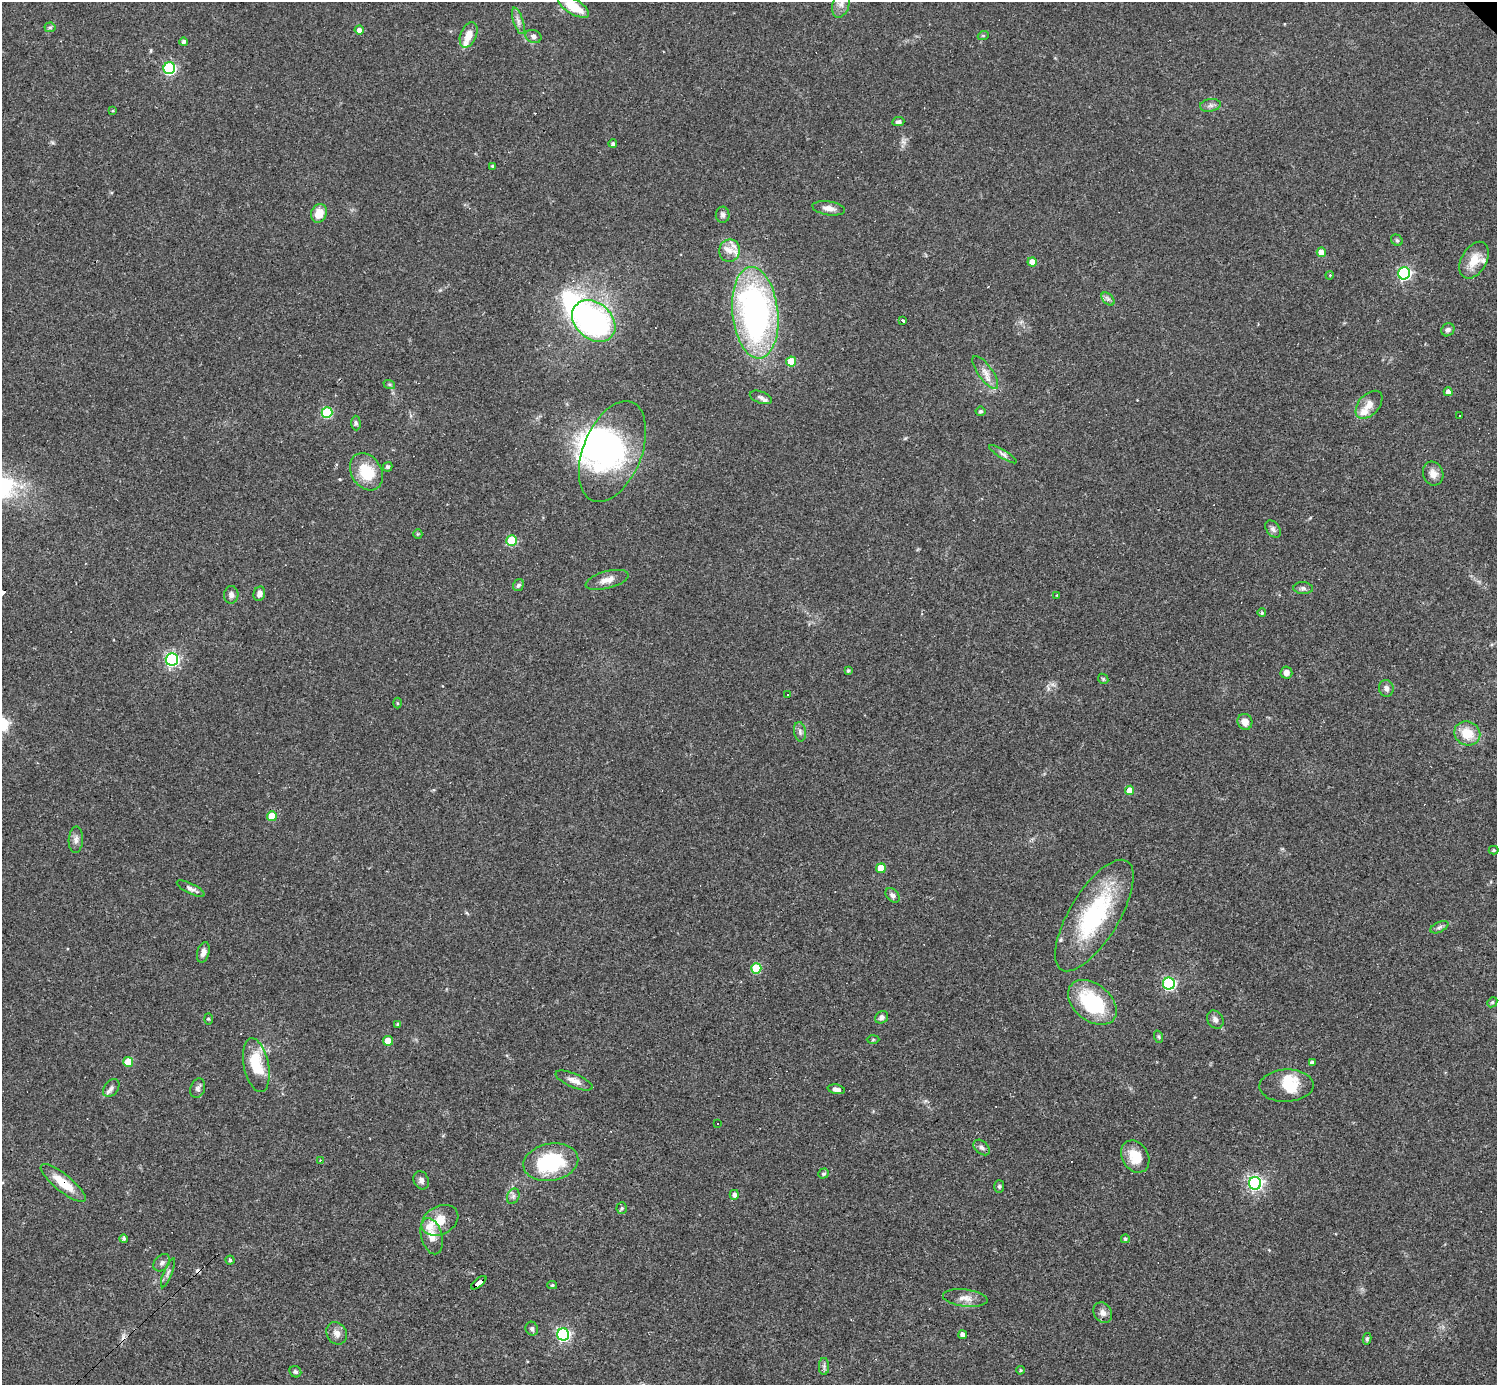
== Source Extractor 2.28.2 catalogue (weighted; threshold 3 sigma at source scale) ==
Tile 7 of 4 x 4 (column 3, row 2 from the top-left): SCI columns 2989-4483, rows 3060-4442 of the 5977 x 5977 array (HDU 1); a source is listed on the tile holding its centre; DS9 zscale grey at full resolution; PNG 1499 x 1387 px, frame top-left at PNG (2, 2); each listed source drawn as its Kron ellipse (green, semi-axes under 4 px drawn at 4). Shown black and unused: <1% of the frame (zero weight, under 3 of 4 exposures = <1% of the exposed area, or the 3 px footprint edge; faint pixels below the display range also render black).
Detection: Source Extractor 2.28.2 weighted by HDU 2 'WHT'; one run over the whole footprint, this tile lists its part. Background 0.0358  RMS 0.0044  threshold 0.0196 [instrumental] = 3 sigma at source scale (4.5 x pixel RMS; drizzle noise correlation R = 1.50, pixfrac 1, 0.05/0.05 arcsec/px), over >= 5 px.
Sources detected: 142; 1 too faint to see at this stretch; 4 inside a brighter object's white glare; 5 cosmic-ray / hot-pixel residue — neither listed nor drawn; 6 inside a brighter listed object's ellipse — not listed separately; the other 126 listed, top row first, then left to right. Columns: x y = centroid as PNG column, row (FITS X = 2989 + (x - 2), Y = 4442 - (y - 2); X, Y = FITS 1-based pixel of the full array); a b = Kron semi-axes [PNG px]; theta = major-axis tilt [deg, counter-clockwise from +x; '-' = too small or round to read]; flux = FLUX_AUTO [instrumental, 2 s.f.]
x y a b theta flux
841 4 14 8 73 2.7
574 7 17 7 -31 12
518 21 14 5 -72 2
50 27 5 5 - 0.68
359 30 4 4 - 2.3
469 35 13 8 68 5
533 36 8 6 -21 1.4
983 36 5 3 - 0.39
184 42 4 4 - 1.4
169 68 6 6 - 56
1210 105 10 6 9 1.6
113 110 4 2 - 0.42
898 122 6 4 7 1.2
613 144 4 4 - 0.99
493 166 3 3 - 0.69
829 208 16 7 -9 3.3
319 213 9 7 69 6.2
723 215 8 7 - 1.3
1397 240 6 5 - 0.76
729 251 11 10 - 4.1
1321 252 5 4 - 5.1
1474 260 20 12 60 7.6
1032 262 4 4 - 3.7
1404 273 6 6 - 82
1330 275 4 3 - 0.36
1108 299 8 5 -45 1.2
755 313 46 23 -84 160
594 321 24 18 -41 110
903 321 3 3 - 2.7
1448 330 7 6 - 1.3
791 361 5 5 - 12
985 372 19 7 -54 3.7
389 384 6 4 -18 0.59
1448 392 4 4 - 2
761 397 11 6 -20 1.4
1369 405 16 10 47 4.2
980 411 5 4 - 0.76
327 412 5 5 - 33
1459 415 2 2 - 0.34
356 423 7 4 -88 0.89
612 452 53 29 68 64
1003 454 16 4 -32 1.5
388 467 5 4 - 0.89
366 472 20 15 -59 15
1433 474 12 10 -72 3.2
1273 529 9 6 -55 1.5
418 534 5 4 - 0.46
511 541 5 5 - 26
607 580 22 8 15 4.1
518 585 6 5 - 1
1303 588 10 6 -2 1.2
259 594 7 5 71 1.8
231 595 9 7 85 1.7
1057 595 4 3 - 0.32
1262 613 4 3 - 0.64
172 659 6 6 - 96
848 671 3 3 - 0.7
1286 673 6 6 - 2.3
1103 679 6 4 -46 0.61
1386 688 8 7 - 1.7
788 695 3 2 - 0.72
397 703 5 3 - 0.47
1245 722 8 7 - 3.7
800 732 10 6 -80 1.4
1467 733 13 11 -29 9.5
1130 790 5 4 - 6.3
272 816 5 5 - 10
76 840 13 7 87 2.2
1494 850 5 4 - 0.71
881 868 5 5 - 9.7
191 889 15 5 -26 2
893 895 8 6 -50 1.4
1094 915 63 24 59 50
1439 927 10 5 25 1.2
203 952 10 6 74 2.4
756 968 5 5 - 21
1169 984 6 6 - 70
1092 1002 27 18 -39 32
1492 1002 5 4 - 0.62
882 1017 7 6 - 1.6
208 1019 6 4 -89 0.51
1215 1020 9 7 -58 1.7
398 1024 4 3 - 0.71
1159 1037 6 4 -71 0.6
873 1040 6 4 2 0.51
388 1041 5 5 - 8.4
128 1062 5 5 - 12
1312 1063 4 3 - 1.4
256 1065 27 12 -78 18
574 1081 20 7 -22 3.2
1287 1086 27 16 2 12
111 1088 10 7 53 1.7
198 1088 10 7 69 1.5
836 1089 9 4 -12 1.8
717 1124 2 2 - 0.44
982 1147 9 6 -41 1.4
1135 1156 17 13 -59 9.6
320 1160 4 3 - 0.48
551 1162 28 18 10 35
824 1173 5 5 - 0.76
421 1180 9 7 -66 1.7
63 1183 28 8 -39 10
1255 1183 6 6 - 120
999 1186 6 5 - 0.77
734 1195 5 4 - 1.8
513 1196 8 6 69 1.2
622 1208 6 5 - 0.66
440 1220 19 14 28 8
432 1236 18 10 -75 5.4
124 1239 4 4 - 0.8
1125 1239 4 4 - 0.68
230 1260 4 4 - 0.65
162 1263 10 7 49 1.6
168 1273 15 4 68 1.4
479 1283 9 4 39 160
552 1285 5 4 - 0.67
965 1298 22 8 -7 4.1
1103 1313 11 9 -56 2.5
532 1329 7 6 - 1.1
337 1333 12 10 -57 2.8
563 1334 6 6 - 77
963 1335 4 4 - 2.6
1367 1339 6 4 80 0.69
824 1366 8 5 -90 1.2
1020 1370 4 3 - 0.5
295 1372 6 5 - 0.94
Overlapping masked pixels (flux is a lower limit): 2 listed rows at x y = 63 1183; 479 1283
Isophote crosses this tile's border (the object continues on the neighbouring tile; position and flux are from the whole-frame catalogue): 2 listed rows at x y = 841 4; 574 7